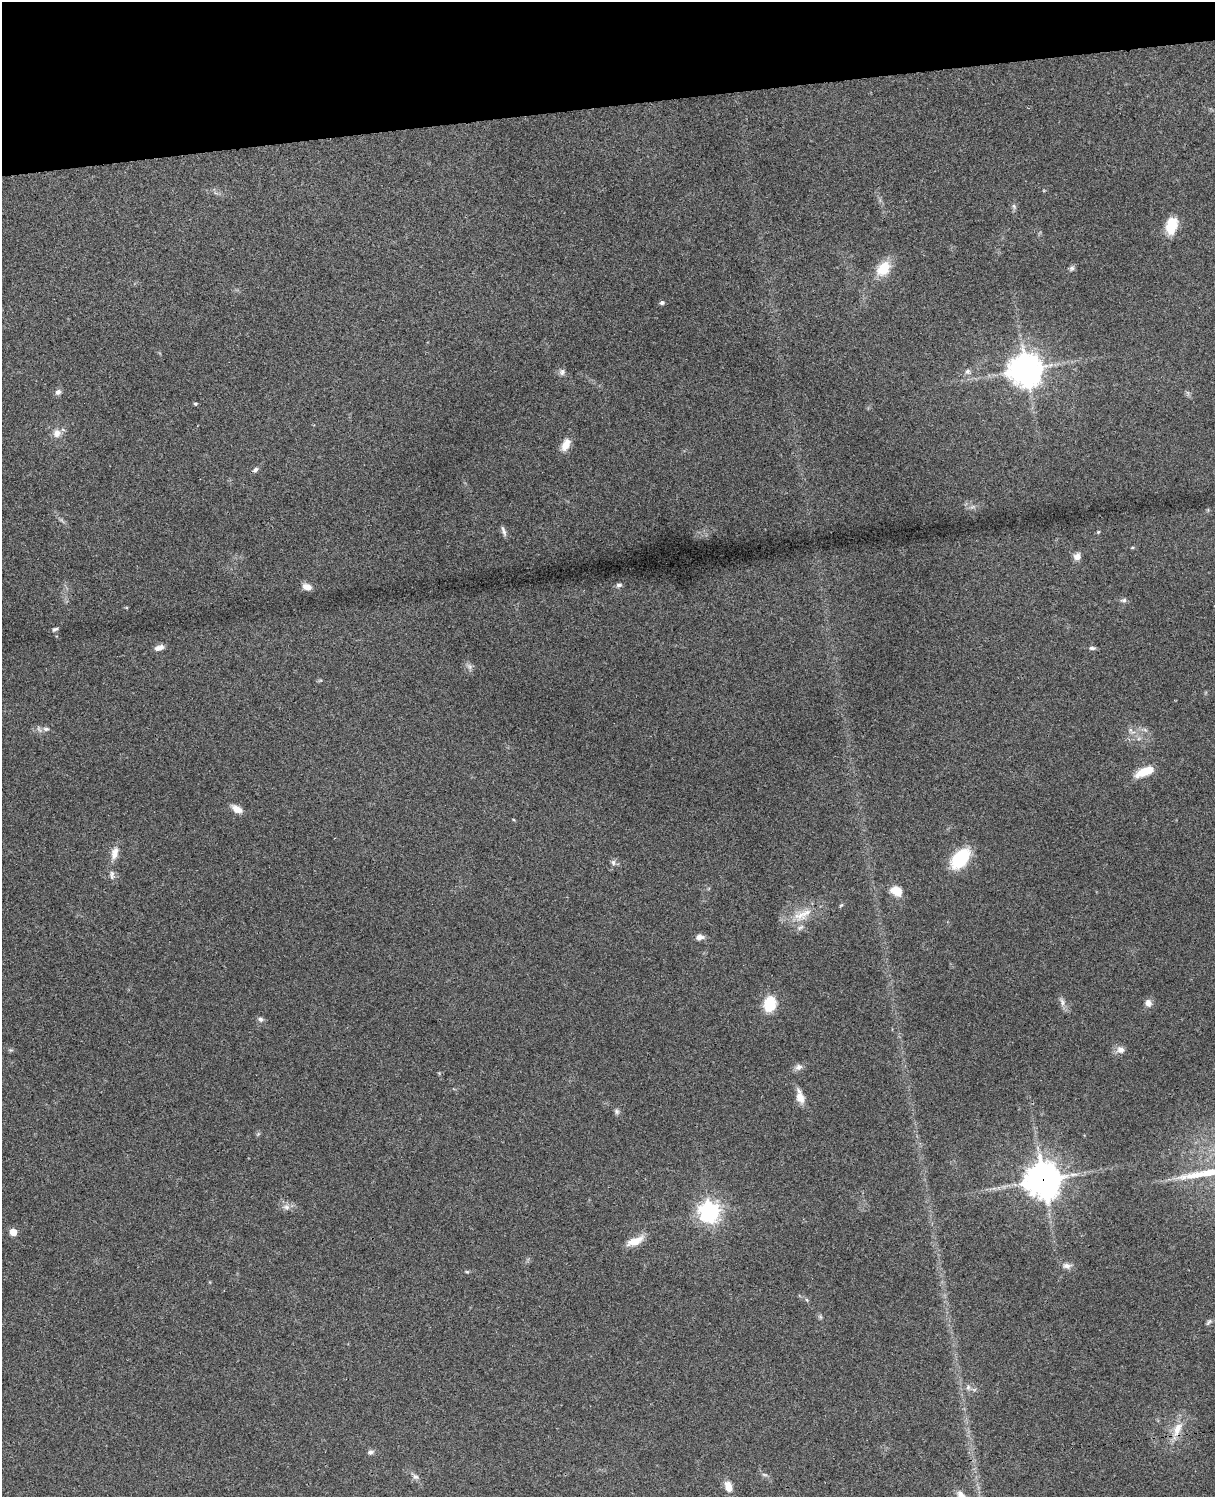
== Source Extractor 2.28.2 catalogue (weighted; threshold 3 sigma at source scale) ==
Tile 3 of 4 x 3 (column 3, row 1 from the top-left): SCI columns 2543-3755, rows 3155-4649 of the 5088 x 4927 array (HDU 1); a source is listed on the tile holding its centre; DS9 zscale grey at full resolution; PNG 1217 x 1499 px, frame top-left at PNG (2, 2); no overlay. Shown black and unused: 7% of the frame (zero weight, under 3 of 4 exposures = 6% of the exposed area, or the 3 px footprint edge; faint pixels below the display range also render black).
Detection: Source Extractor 2.28.2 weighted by HDU 2 'WHT'; one run over the whole footprint, this tile lists its part. Background 0.109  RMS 0.0066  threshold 0.0297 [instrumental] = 3 sigma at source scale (4.5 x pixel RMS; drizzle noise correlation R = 1.50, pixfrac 1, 0.05/0.05 arcsec/px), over >= 5 px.
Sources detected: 64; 1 inside a brighter listed object's ellipse — not listed separately; the other 63 listed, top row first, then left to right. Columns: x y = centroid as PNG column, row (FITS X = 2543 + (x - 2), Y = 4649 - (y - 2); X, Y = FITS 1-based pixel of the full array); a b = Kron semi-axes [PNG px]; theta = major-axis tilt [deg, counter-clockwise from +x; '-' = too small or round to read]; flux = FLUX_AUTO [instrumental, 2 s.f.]
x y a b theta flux
1014 206 8 5 -69 1.4
1172 225 14 9 76 22
883 268 17 12 51 17
1071 268 8 7 - 1.6
662 303 6 5 - 1.4
1026 369 12 11 - 890
967 371 8 8 - 2.3
562 372 8 8 - 2.3
58 392 8 7 - 2.3
195 404 5 4 - 0.81
57 433 11 10 - 5.1
566 445 15 9 63 7.5
255 470 7 5 34 1.8
972 507 9 4 1 1.8
504 531 14 4 -72 2.1
1098 532 4 4 - 0.78
1132 548 5 3 - 0.67
1077 557 9 8 - 3.7
619 585 8 5 13 1.6
307 587 10 7 -16 5
1124 600 9 5 6 1.7
55 629 8 4 28 1.3
159 648 11 6 17 3.5
1092 648 9 5 0 1.6
469 666 10 7 -46 2.4
46 729 10 6 0 2.4
1130 730 6 6 - 1.8
1145 771 21 8 24 15
237 809 15 8 -32 5.1
114 853 19 9 75 6
960 858 19 11 49 40
613 862 8 6 -76 1.9
112 875 13 6 -87 2.6
896 891 14 10 -32 9
841 905 6 4 44 0.79
806 913 33 11 25 12
800 927 11 5 33 2.1
699 937 10 6 5 3.5
1062 1002 15 5 -76 2.8
1148 1003 9 8 - 3.4
770 1004 11 9 79 27
260 1019 7 7 - 1.9
1121 1050 11 9 -11 3.9
799 1067 10 8 24 2.9
800 1097 17 8 -75 6.9
617 1111 8 6 -47 1.7
1043 1180 13 12 - 1000
286 1207 10 8 -16 3.2
709 1212 7 7 - 400
13 1232 5 5 - 9.5
635 1241 23 9 23 8.6
1067 1266 13 7 -2 3.3
467 1272 5 5 - 0.79
807 1300 6 4 -70 0.84
820 1317 7 5 -60 1.2
1209 1322 10 5 47 1.5
968 1387 8 6 70 1.9
1177 1429 21 11 67 10
370 1452 9 6 23 1.9
764 1475 8 4 -9 1.2
415 1477 9 6 -36 2.3
728 1487 12 7 -75 6.9
961 1496 13 10 -59 6.7
Overlapping masked pixels (flux is a lower limit): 1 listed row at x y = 1043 1180
Isophote crosses this tile's border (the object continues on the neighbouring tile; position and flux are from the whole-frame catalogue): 1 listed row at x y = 961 1496